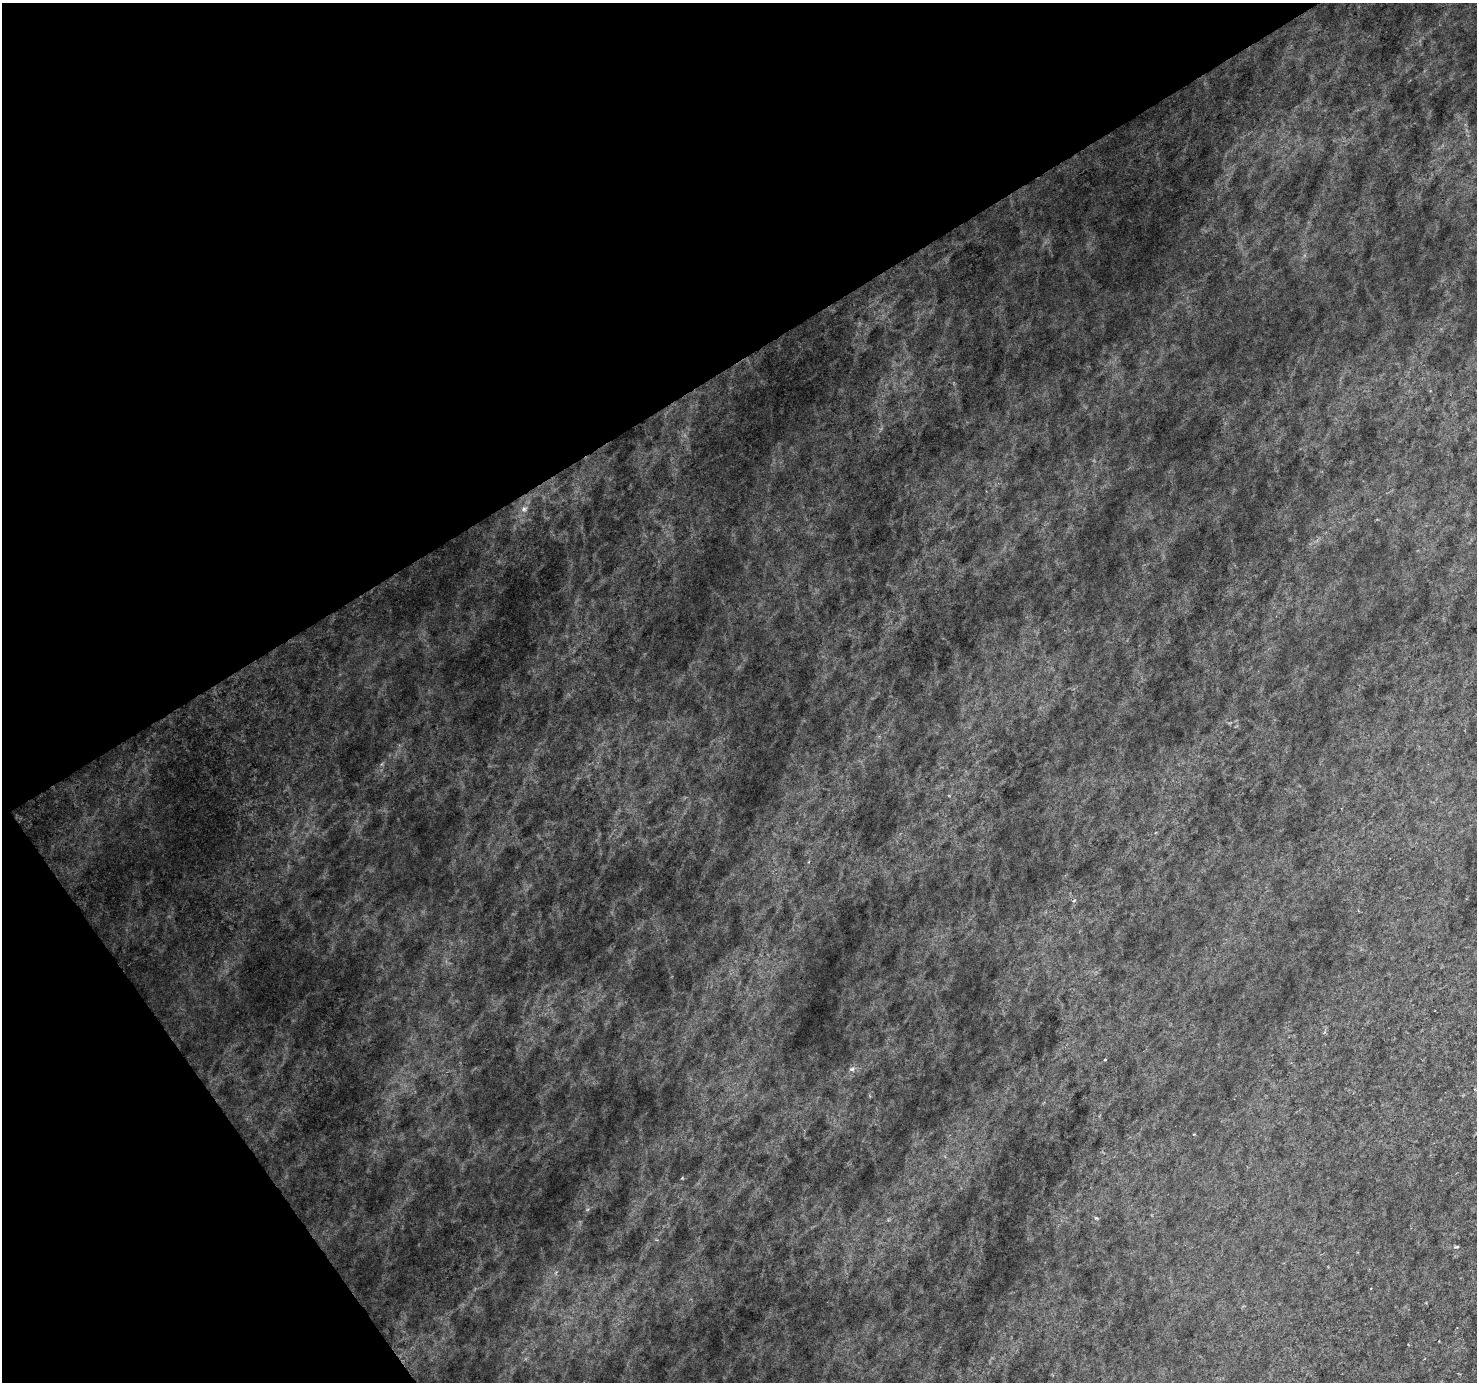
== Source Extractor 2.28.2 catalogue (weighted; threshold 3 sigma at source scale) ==
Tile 5 of 4 x 4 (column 1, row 2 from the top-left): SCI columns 3-1477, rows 2941-4320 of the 5902 x 5817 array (HDU 1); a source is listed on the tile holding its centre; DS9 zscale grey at full resolution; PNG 1479 x 1384 px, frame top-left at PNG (2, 3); no overlay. Shown black and unused: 32% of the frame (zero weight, under 3 of 6 exposures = <1% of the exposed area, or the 3 px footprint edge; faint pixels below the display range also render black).
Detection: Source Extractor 2.28.2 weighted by HDU 2 'WHT'; one run over the whole footprint, this tile lists its part. Background -0.0126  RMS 0.0081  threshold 0.0333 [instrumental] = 3 sigma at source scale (4.09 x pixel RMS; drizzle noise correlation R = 1.36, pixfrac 0.8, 0.0396/0.0396 arcsec/px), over >= 5 px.
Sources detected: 6; all 6 listed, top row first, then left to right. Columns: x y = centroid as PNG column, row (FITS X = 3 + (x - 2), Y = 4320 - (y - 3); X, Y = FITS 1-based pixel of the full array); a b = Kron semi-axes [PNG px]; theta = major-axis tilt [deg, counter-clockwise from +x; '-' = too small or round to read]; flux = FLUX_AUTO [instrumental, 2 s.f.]
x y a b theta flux
524 509 12 9 45 6
1074 900 5 3 - 0.91
1105 1060 4 2 - 0.69
852 1069 9 6 29 2.6
1096 1218 5 5 - 1.2
1456 1247 9 3 5 1.2